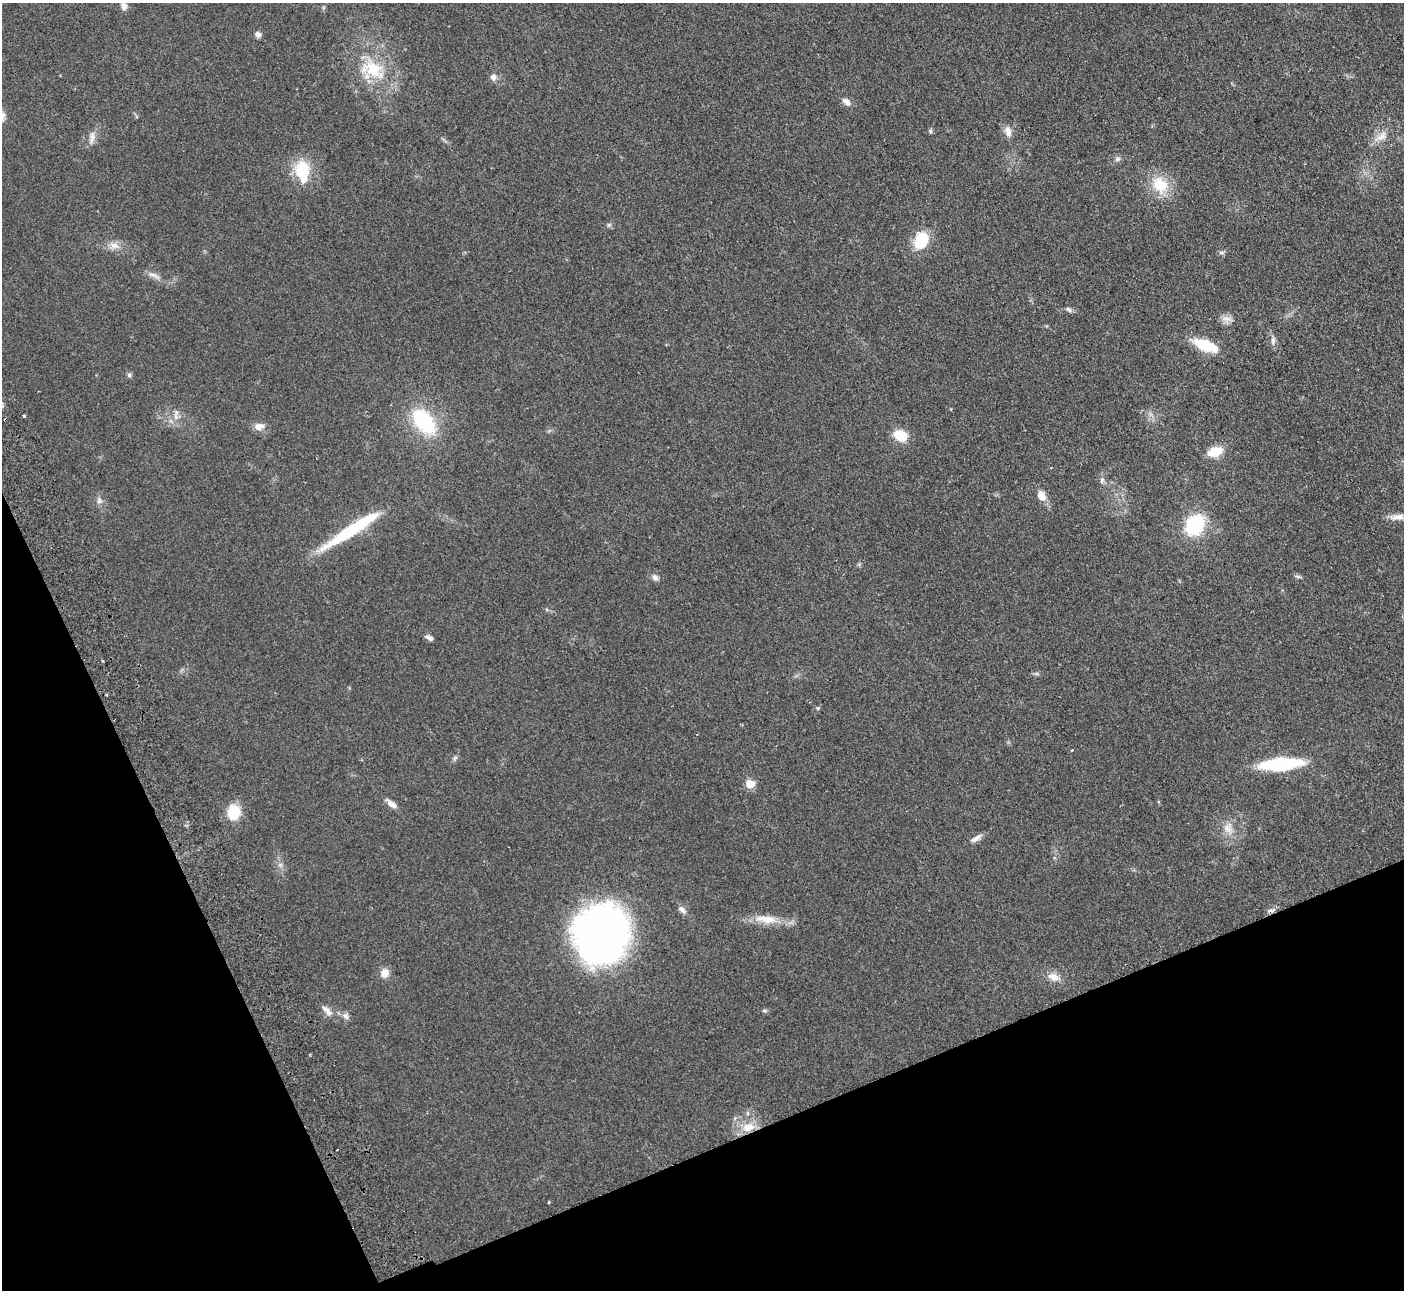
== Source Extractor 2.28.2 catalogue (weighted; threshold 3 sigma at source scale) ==
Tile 14 of 4 x 4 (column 2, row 4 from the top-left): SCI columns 1456-2857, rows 183-1470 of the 5715 x 5648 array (HDU 1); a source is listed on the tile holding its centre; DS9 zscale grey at full resolution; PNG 1406 x 1292 px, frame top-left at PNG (2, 3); no overlay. Shown black and unused: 21% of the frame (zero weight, under 2 of 3 exposures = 3% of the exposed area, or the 3 px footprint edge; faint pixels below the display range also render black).
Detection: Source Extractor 2.28.2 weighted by HDU 2 'WHT'; one run over the whole footprint, this tile lists its part. Background 0.0949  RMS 0.0097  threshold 0.0439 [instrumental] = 3 sigma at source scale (4.5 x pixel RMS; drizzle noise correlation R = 1.50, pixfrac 1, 0.05/0.05 arcsec/px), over >= 5 px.
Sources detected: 62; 2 inside a brighter object's white glare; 1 cosmic-ray / hot-pixel residue — not listed; the other 59 listed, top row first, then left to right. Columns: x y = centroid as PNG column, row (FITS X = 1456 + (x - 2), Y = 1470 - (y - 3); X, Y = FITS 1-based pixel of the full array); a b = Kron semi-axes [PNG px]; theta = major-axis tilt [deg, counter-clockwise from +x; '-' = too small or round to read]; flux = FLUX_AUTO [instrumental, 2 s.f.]
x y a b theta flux
124 6 10 7 -64 4.6
258 35 8 7 - 3.4
373 69 37 22 -25 45
493 77 8 8 - 4.1
846 102 12 7 -39 5.3
930 131 5 5 - 1.6
1008 131 15 8 -78 6.5
1381 136 20 10 38 10
92 137 18 7 85 5.8
1117 159 8 7 - 2.8
302 170 25 20 -87 32
1160 185 19 16 -53 31
921 240 15 11 62 39
114 245 15 9 -12 7.8
1221 252 9 4 -1 1.9
154 275 19 5 -24 5.6
1068 309 8 5 -29 2.6
1226 318 16 6 -9 5.7
1273 340 12 5 77 3
1205 345 26 10 -21 33
129 375 6 6 - 1.9
24 416 3 3 - 1.8
176 416 9 5 -70 3.8
424 422 28 16 -50 76
259 426 14 8 9 7.1
900 435 13 10 -22 24
1215 452 13 9 19 22
1102 480 9 5 73 2.6
1041 495 13 9 -63 8.8
99 501 9 6 76 3.2
1397 517 21 8 7 8
1195 525 17 13 56 74
348 532 68 10 31 69
1298 576 9 3 -11 1.8
655 577 9 7 -50 3.5
429 638 10 6 -30 3.5
103 661 3 2 - 0.95
818 708 5 4 - 1.2
1072 750 3 2 - 1.6
455 758 9 3 45 1.7
1281 764 32 9 5 99
750 784 5 5 - 34
391 804 14 7 -39 6.2
234 812 11 10 - 36
1228 828 17 11 90 11
976 838 16 6 35 5.3
280 865 7 5 44 2.1
682 910 12 7 -46 4.8
766 919 34 11 -6 19
601 934 55 49 64 460
385 973 10 9 - 9.4
1053 977 16 10 -20 9.4
326 1009 15 7 -30 5.8
764 1011 6 4 0 1.4
345 1016 10 7 -53 4.2
748 1113 6 4 -89 1.7
748 1127 19 12 10 17
337 1150 2 2 - 0.88
549 1202 4 3 - 0.75